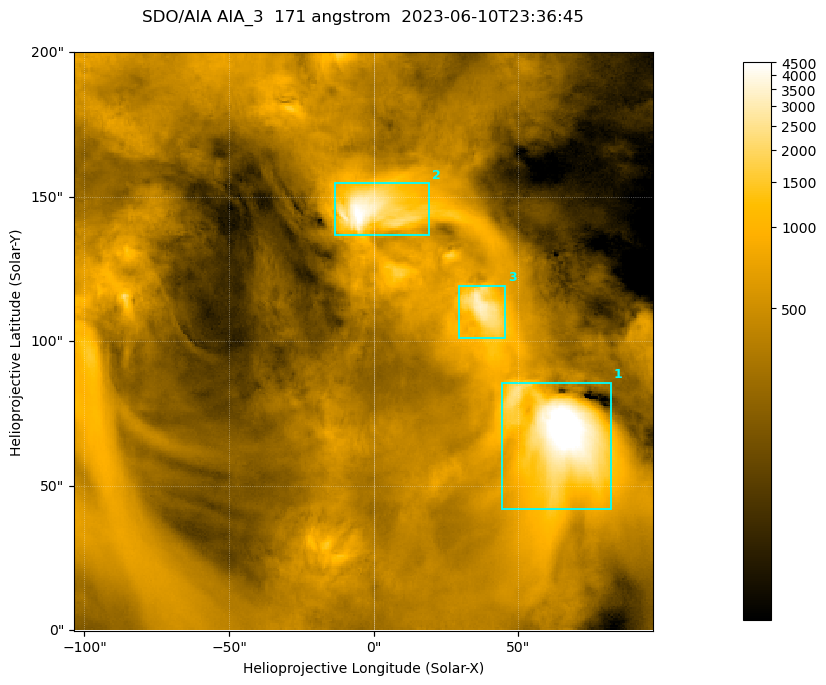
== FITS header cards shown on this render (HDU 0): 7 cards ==
TELESCOP= 'SDO/AIA '
INSTRUME= 'AIA_3   '
WAVELNTH=                  171
WAVEUNIT= 'angstrom'
DATE-OBS= '2023-06-10T23:36:45.350'
CTYPE1  = 'HPLN-TAN'
CTYPE2  = 'HPLT-TAN'

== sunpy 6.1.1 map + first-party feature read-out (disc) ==
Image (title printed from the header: SDO/AIA AIA_3  171 angstrom  2023-06-10T23:36:45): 334 x 334 px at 0.599 arcsec/px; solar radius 945 arcsec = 1577 px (partial field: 1.4% of the solar disc is inside the frame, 100% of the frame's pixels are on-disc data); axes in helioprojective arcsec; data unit not stated in the header (colour bar unlabelled)
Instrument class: DISC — disc imager (sunpy class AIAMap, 171 A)
Bright regions (active regions / flare kernels): reference = the on-disc median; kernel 3 px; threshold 5 sigma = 1104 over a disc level ~351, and >= 1.15x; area >= 111 px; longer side >= 4 px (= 2.4 arcsec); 3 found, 3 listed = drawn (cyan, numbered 1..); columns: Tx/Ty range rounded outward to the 2 arcsec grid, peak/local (2 s.f.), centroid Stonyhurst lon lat
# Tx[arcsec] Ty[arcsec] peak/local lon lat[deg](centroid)
1 44..82 42..86 18 +4 +4
2 -14..20 136..156 13 +0 +9
3 28..46 100..120 9.3 +2 +7